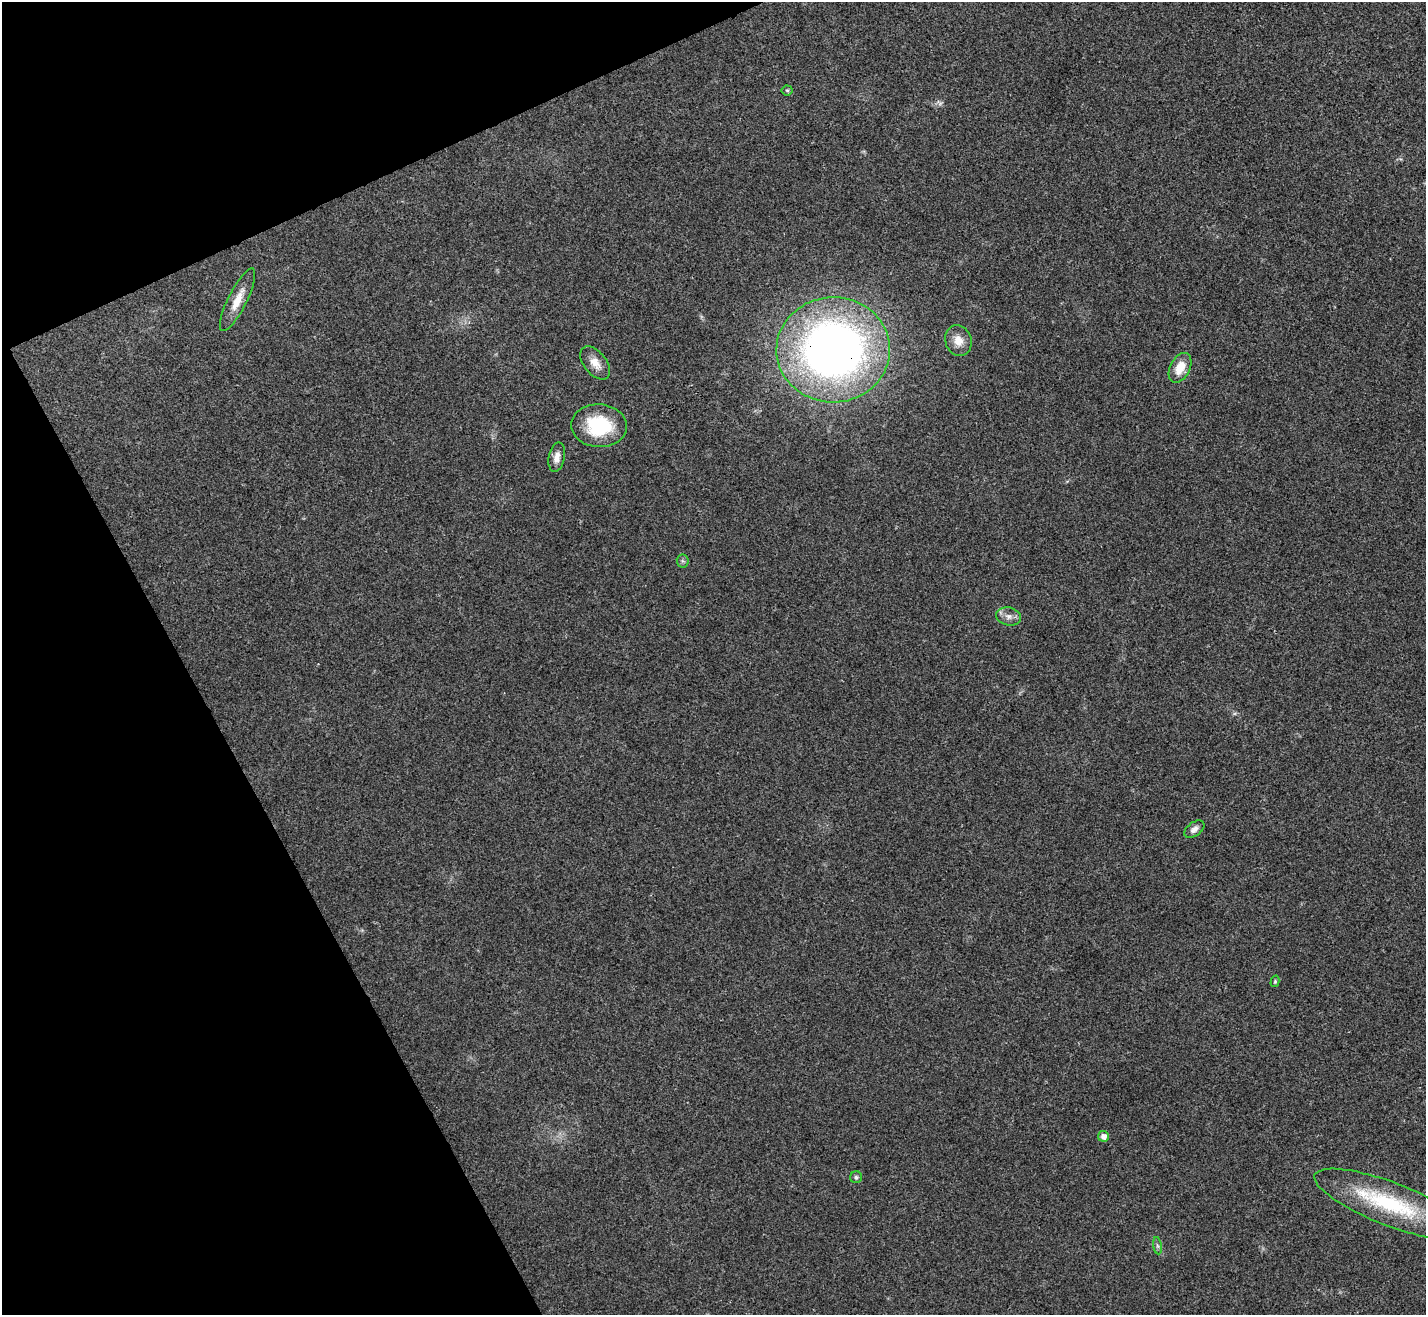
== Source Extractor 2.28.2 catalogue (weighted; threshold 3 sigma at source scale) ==
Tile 5 of 4 x 4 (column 1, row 2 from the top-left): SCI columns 3-1426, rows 2781-4093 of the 5705 x 5696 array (HDU 1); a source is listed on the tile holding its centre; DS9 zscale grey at full resolution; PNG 1428 x 1317 px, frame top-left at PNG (2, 2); each listed source drawn as its Kron ellipse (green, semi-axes under 4 px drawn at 4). Shown black and unused: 21% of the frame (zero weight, under 3 of 4 exposures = <1% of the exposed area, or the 3 px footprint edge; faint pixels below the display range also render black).
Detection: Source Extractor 2.28.2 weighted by HDU 2 'WHT'; one run over the whole footprint, this tile lists its part. Background 0.0219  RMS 0.0042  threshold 0.0191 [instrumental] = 3 sigma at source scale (4.5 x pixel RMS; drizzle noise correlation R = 1.50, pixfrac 1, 0.05/0.05 arcsec/px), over >= 5 px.
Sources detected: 16; all 16 listed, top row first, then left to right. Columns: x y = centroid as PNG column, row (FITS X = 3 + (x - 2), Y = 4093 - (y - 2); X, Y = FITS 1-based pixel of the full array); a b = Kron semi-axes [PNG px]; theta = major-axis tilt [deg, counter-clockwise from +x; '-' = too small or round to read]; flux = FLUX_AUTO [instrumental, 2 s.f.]
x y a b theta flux
787 90 5 5 - 0.63
238 300 35 9 63 7.3
958 341 15 13 -73 5
833 350 57 52 2 310
595 363 19 11 -51 5.1
1180 368 16 10 62 7.3
599 426 28 21 -4 26
557 457 15 8 79 3.1
683 561 6 6 - 0.87
1009 616 12 9 -12 2.8
1194 829 11 6 37 2.3
1275 981 6 4 76 0.6
1103 1136 5 5 - 2.5
856 1177 6 6 - 0.84
1391 1204 81 21 -21 44
1157 1246 9 4 -81 0.89
Overlapping masked pixels (flux is a lower limit): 1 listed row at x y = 833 350